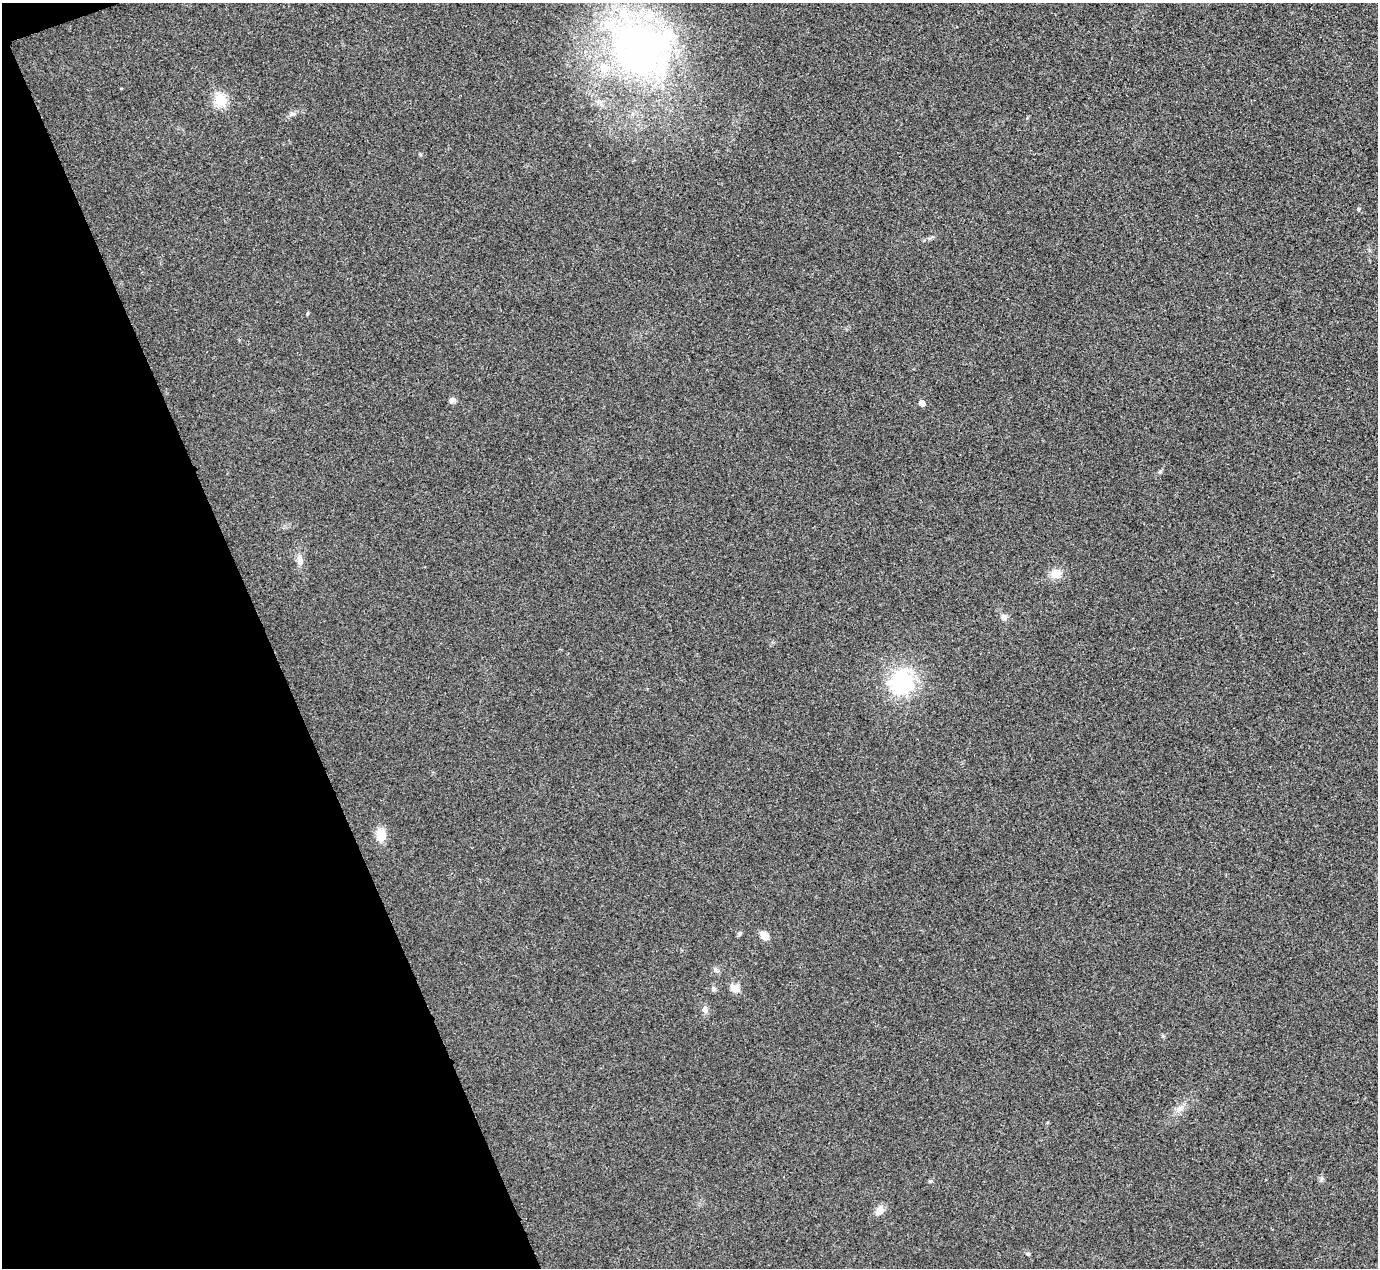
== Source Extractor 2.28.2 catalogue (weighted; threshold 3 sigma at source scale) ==
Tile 5 of 4 x 4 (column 1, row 2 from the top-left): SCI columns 6-1381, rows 2688-3953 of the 5517 x 5505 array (HDU 1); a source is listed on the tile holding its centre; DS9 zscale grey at full resolution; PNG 1380 x 1270 px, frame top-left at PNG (2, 3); no overlay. Shown black and unused: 19% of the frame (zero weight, under 3 of 4 exposures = <1% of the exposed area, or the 3 px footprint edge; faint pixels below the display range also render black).
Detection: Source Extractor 2.28.2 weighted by HDU 2 'WHT'; one run over the whole footprint, this tile lists its part. Background 0.0197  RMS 0.0059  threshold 0.0265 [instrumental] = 3 sigma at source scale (4.5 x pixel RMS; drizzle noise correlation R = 1.50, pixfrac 1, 0.05/0.05 arcsec/px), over >= 5 px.
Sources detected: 22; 2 inside a brighter listed object's ellipse — not listed separately; the other 20 listed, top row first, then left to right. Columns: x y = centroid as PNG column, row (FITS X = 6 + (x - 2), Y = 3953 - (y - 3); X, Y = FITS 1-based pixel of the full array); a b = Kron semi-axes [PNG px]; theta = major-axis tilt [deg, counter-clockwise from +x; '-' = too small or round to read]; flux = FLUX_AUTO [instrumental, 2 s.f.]
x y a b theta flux
641 49 78 70 -8 230
220 100 15 12 -78 12
292 114 10 6 8 1.8
1358 209 5 4 - 0.87
452 400 8 7 - 1.9
921 403 5 5 - 3.8
1160 472 6 4 88 0.8
300 560 15 8 -88 3.9
1056 573 15 13 -3 6.1
1003 617 8 8 - 2.6
902 682 27 24 63 50
381 835 15 10 82 9.1
739 933 6 5 - 1.1
764 935 11 8 -42 4.6
734 988 13 11 -18 4.6
714 989 8 5 -62 1.2
705 1010 9 7 -89 2.2
1179 1109 10 6 10 3
879 1211 13 9 53 4
1028 1254 6 5 - 0.8
Isophote crosses this tile's border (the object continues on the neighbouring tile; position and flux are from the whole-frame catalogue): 1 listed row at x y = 641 49
Unlisted compact peaks at least as high as the median listed source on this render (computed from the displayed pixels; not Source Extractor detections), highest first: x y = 715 969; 307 314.